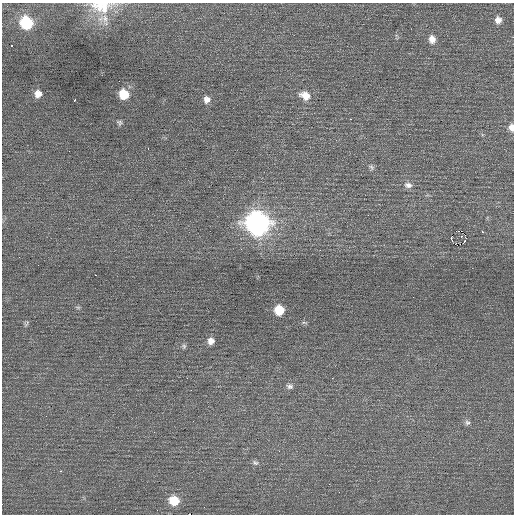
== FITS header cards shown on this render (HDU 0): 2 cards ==
NAXIS1  =                  512 / Axis length
NAXIS2  =                  512 / Axis length

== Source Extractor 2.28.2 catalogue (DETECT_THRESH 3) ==
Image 512 x 512 px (HDU 0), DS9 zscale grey, 1 PNG px = 1 image px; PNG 516 x 516 px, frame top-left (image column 1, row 512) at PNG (2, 3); no overlay
Background 0.206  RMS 0.82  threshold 2.47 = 3 sigma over >= 5 px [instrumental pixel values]
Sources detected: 39; all 39 listed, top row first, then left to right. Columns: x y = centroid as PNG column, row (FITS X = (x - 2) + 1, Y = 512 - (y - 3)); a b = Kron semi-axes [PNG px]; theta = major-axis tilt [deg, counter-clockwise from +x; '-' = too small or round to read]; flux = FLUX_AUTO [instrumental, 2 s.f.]
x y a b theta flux
102 7 36 17 2 1800
105 18 15 9 -88 560
498 20 8 7 - 340
26 23 10 9 - 3400
432 39 10 8 -76 410
12 46 3 2 - 130
38 94 8 8 - 390
124 94 9 8 - 1400
305 96 13 10 -28 660
75 100 4 3 - 330
207 100 8 8 - 310
350 119 3 2 - 190
119 122 9 7 -24 150
511 127 9 7 -84 320
148 148 3 2 - 41
371 167 9 6 -63 150
408 185 12 8 -6 290
257 223 12 11 - 29000
458 231 3 2 - 320
483 232 3 3 - 460
461 236 3 3 - 43
451 238 4 3 - 710
465 241 3 2 - 74
456 244 6 3 -38 83
95 275 2 2 - 280
78 307 6 4 0 83
279 310 8 8 - 1300
304 323 8 4 -9 88
26 324 11 4 50 110
211 341 8 7 - 350
184 346 7 6 - 120
332 378 2 2 - 190
290 386 9 7 -8 190
193 421 3 2 - 38
467 422 8 7 - 160
255 463 9 6 -30 150
60 471 3 2 - 610
174 500 9 8 - 1300
204 507 2 2 - 25
At the frame edge (FLAGS 8, measured only in part): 2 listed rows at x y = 102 7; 511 127